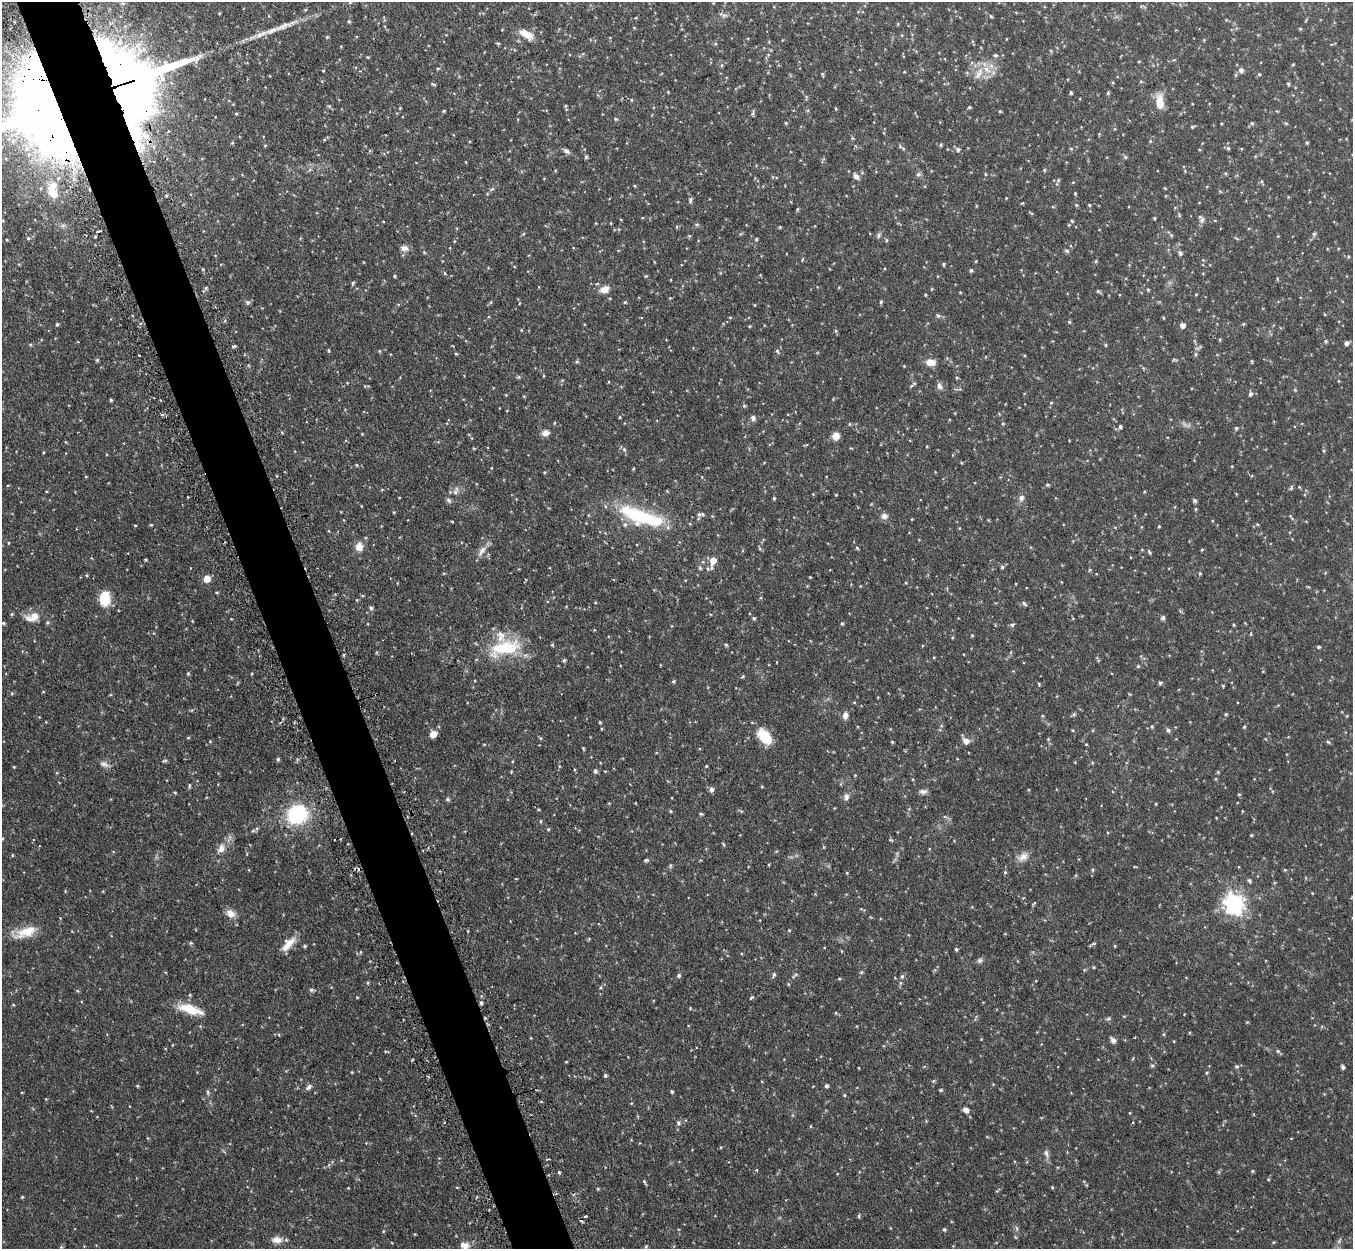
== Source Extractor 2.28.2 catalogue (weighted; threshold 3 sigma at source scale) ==
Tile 11 of 4 x 4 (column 3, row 3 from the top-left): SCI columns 2744-4094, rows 1422-2668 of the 5485 x 5464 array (HDU 1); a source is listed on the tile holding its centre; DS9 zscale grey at full resolution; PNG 1355 x 1251 px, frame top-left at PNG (2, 2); no overlay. Shown black and unused: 5% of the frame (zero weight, under 2 of 3 exposures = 4% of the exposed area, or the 3 px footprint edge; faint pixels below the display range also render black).
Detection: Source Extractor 2.28.2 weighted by HDU 2 'WHT'; one run over the whole footprint, this tile lists its part. Background 0.0971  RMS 0.0069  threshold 0.0311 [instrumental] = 3 sigma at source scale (4.5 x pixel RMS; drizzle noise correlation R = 1.50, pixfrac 1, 0.05/0.05 arcsec/px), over >= 5 px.
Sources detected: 369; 1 too faint to see at this stretch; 2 inside a brighter object's white glare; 4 cosmic-ray / hot-pixel residue — not listed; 10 inside a brighter listed object's ellipse — not listed separately; the other 352 listed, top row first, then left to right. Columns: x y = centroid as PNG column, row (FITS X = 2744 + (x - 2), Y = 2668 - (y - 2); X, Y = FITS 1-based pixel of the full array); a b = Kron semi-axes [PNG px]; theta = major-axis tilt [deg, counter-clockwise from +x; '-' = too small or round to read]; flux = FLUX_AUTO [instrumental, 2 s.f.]
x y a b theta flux
220 13 4 3 - 0.55
991 16 5 4 - 0.69
349 21 5 4 - 0.85
282 26 41 7 20 12
526 34 18 9 -31 8.6
327 37 4 4 - 0.73
498 44 4 4 - 0.76
1051 51 6 3 -72 0.64
995 55 5 5 - 1
368 57 4 3 - 0.63
1139 61 4 3 - 0.53
1293 64 5 3 - 0.57
991 66 8 6 -45 2.9
438 68 5 3 - 0.61
1241 70 7 6 - 2.3
323 71 4 2 - 0.48
904 72 4 3 - 0.46
822 74 5 4 - 0.71
979 74 20 8 62 7.5
1259 74 4 4 - 0.71
1141 81 5 4 - 0.7
433 84 7 3 -20 0.74
1288 84 5 4 - 0.77
668 92 4 2 - 0.53
123 93 102 60 -79 620
1071 93 4 3 - 1.1
1108 93 4 4 - 0.84
631 100 5 3 - 0.59
1160 102 21 9 -88 9.1
329 106 6 4 -19 0.9
565 106 5 4 - 0.81
969 107 4 4 - 0.78
400 108 3 3 - 0.48
836 109 4 3 - 0.56
444 111 4 3 - 0.7
1000 111 4 4 - 0.73
39 112 103 73 -73 770
753 113 8 3 85 0.98
236 114 5 3 - 0.66
215 117 3 2 - 0.75
616 119 4 4 - 0.8
786 123 4 4 - 0.76
1221 123 3 2 - 0.51
1252 123 5 4 - 0.85
1192 127 5 4 - 0.86
1099 134 4 4 - 0.55
852 138 6 4 -72 0.77
1150 141 5 4 - 0.67
232 143 5 3 - 0.61
1307 143 4 3 - 0.82
941 145 5 4 - 0.8
902 147 14 4 -35 1.4
1228 148 5 5 - 1.1
958 149 6 5 - 1.8
1071 149 5 3 - 0.64
566 151 9 5 -33 2.1
586 157 5 4 - 1.2
1125 157 6 5 - 1
1044 170 5 4 - 0.83
1185 171 4 3 - 0.52
918 174 7 6 - 1.5
985 174 5 3 - 0.55
856 176 9 6 -45 2.7
1058 180 5 5 - 0.82
635 186 4 3 - 0.65
492 189 6 4 33 1
1075 194 4 4 - 0.62
1006 198 3 3 - 0.43
690 200 8 5 -88 1.7
1076 205 4 4 - 0.7
1089 205 4 3 - 0.78
798 209 5 3 - 0.77
1179 215 6 3 -74 0.8
1154 218 3 3 - 0.66
1202 220 9 6 45 1.8
1072 221 4 3 - 0.73
611 223 4 2 - 0.46
697 225 6 4 1 0.96
676 227 5 3 - 0.59
780 227 4 3 - 0.68
98 231 6 3 16 2.7
1314 234 5 5 - 1.1
878 235 8 4 81 1.2
1171 235 6 4 -45 0.96
95 237 3 3 - 1.5
28 238 4 4 - 0.76
756 239 4 4 - 0.89
886 240 5 3 - 0.78
404 248 11 8 -4 3.1
1067 251 7 5 -27 1.1
1180 253 6 5 - 1.8
802 259 6 3 71 0.58
1096 261 5 4 - 0.79
943 264 6 3 -89 0.67
203 269 5 3 - 0.69
971 270 4 4 - 1.2
445 273 6 4 -60 0.76
395 276 4 3 - 0.68
353 283 5 4 - 0.85
206 288 5 4 - 1.2
604 289 12 9 21 5.3
1148 290 4 4 - 0.75
1098 291 5 4 - 0.88
960 292 3 3 - 0.5
1196 294 3 3 - 0.53
925 295 4 2 - 0.54
670 298 4 4 - 0.5
248 302 7 6 - 1.4
625 302 5 4 - 0.77
881 302 6 4 69 0.83
938 316 7 5 -38 1.3
730 318 4 3 - 0.53
1069 322 5 4 - 0.75
57 324 5 4 - 0.93
1243 324 4 3 - 0.6
1183 325 5 4 - 3.9
521 330 4 3 - 0.57
836 331 5 4 - 0.93
1220 339 5 3 - 0.64
1326 341 5 4 - 0.94
1346 343 4 4 - 2.4
1105 345 4 3 - 0.75
234 346 4 3 - 1.1
329 350 6 3 -81 0.67
379 351 4 4 - 0.67
777 351 6 4 -60 0.99
456 354 4 3 - 0.65
1195 354 5 4 - 0.96
140 355 3 2 - 1.3
97 360 5 5 - 0.94
1174 360 8 3 -13 0.81
577 361 5 5 - 0.9
1252 361 5 3 - 0.64
930 362 11 7 -3 6.6
518 377 5 5 - 0.86
957 378 5 3 - 0.66
1338 381 4 3 - 0.48
914 383 6 4 2 0.9
939 386 10 6 -70 2.4
1250 394 7 5 67 1.6
506 395 4 3 - 0.48
111 400 3 3 - 0.98
1051 403 4 4 - 0.69
744 406 5 5 - 0.86
162 414 5 3 - 1.1
620 417 5 3 - 0.56
753 418 7 6 - 2.1
1003 424 4 4 - 0.68
1120 426 5 4 - 1.3
1236 428 5 4 - 0.96
282 433 5 3 - 0.62
545 433 10 7 19 3.4
362 434 3 3 - 0.49
836 436 6 6 - 8.2
927 446 4 3 - 0.54
624 450 6 5 - 1.3
356 465 4 3 - 0.62
1232 466 4 3 - 0.48
491 468 4 3 - 0.43
702 477 5 3 - 0.52
8 485 4 3 - 0.52
1047 485 5 4 - 0.96
1291 488 7 4 46 0.94
382 490 5 3 - 0.56
456 491 12 6 66 3
1144 491 3 3 - 0.59
813 494 4 4 - 0.49
836 495 3 2 - 0.68
188 497 3 2 - 0.55
399 497 3 2 - 0.43
774 498 4 3 - 0.88
1021 498 9 7 68 2.5
449 500 8 5 -40 1.6
1194 501 5 4 - 1.4
1195 509 5 3 - 0.68
394 512 3 3 - 0.59
701 514 10 5 -4 1.9
640 516 55 16 -19 55
884 516 9 8 - 3
1291 517 10 3 -55 1
912 519 4 2 - 0.43
452 521 4 2 - 0.55
135 525 3 3 - 0.6
151 525 4 4 - 0.64
1159 526 3 3 - 0.61
329 531 4 3 - 0.5
359 546 11 9 83 5.9
857 548 4 4 - 1.1
1202 550 5 3 - 0.58
482 551 17 7 58 4.6
1150 552 6 4 -63 0.95
145 560 3 3 - 0.68
713 561 10 6 78 9.2
1002 567 5 4 - 1.1
700 568 5 5 - 0.95
1089 570 5 3 - 0.7
1200 573 4 3 - 0.77
86 575 5 3 - 0.65
810 577 3 2 - 0.52
207 579 5 5 - 11
217 592 4 3 - 0.68
105 599 15 11 89 16
357 600 4 3 - 0.54
1024 604 8 4 -41 1.4
371 608 6 5 - 1.3
12 614 4 3 - 0.8
32 617 19 10 18 7.6
754 618 5 4 - 0.98
1163 618 6 5 - 1.4
192 621 4 3 - 0.5
47 622 6 4 68 0.93
3 623 4 4 - 1
842 623 5 4 - 0.82
1012 625 6 5 - 1.3
1234 625 3 3 - 0.63
972 635 4 3 - 0.57
952 638 4 3 - 0.57
726 645 5 4 - 0.81
1319 647 4 3 - 1
504 648 39 16 14 35
344 655 4 3 - 0.62
934 657 4 3 - 0.5
564 660 5 4 - 0.92
776 662 3 3 - 1.5
1138 666 5 5 - 0.9
188 674 5 4 - 0.85
743 676 5 3 - 0.67
673 681 5 4 - 0.93
1160 683 5 4 - 1.4
1039 684 4 4 - 0.71
1223 686 4 3 - 0.69
12 693 5 4 - 0.73
1074 714 6 5 - 1.1
1226 714 4 3 - 0.74
845 715 8 6 79 3.3
600 722 4 3 - 0.67
1152 727 5 4 - 0.87
1244 727 4 4 - 0.77
1168 730 7 5 -72 1.4
433 734 7 6 - 5.3
764 736 18 10 -49 18
188 738 4 3 - 0.6
1048 739 5 4 - 0.78
210 741 4 4 - 0.57
966 741 8 6 -33 4.2
892 742 4 3 - 0.8
1328 742 6 4 -40 0.94
484 744 5 3 - 0.54
1086 744 3 3 - 1
583 748 4 3 - 0.59
278 759 4 4 - 1.2
165 761 7 3 20 0.86
104 764 13 7 -19 3
706 766 3 3 - 0.75
14 767 4 3 - 0.53
595 771 6 5 - 1.5
511 772 4 3 - 0.51
1218 772 4 3 - 0.6
189 785 6 3 81 0.8
711 789 6 5 - 2.4
923 791 10 6 3 2.4
175 792 4 3 - 0.7
1239 794 5 3 - 0.63
846 797 9 7 62 2.6
447 799 6 5 - 1.3
609 803 4 3 - 0.52
671 811 5 3 - 0.66
297 814 23 20 17 45
701 814 4 4 - 1
945 817 6 4 -19 0.98
540 821 4 3 - 0.68
548 829 4 4 - 0.85
1251 835 4 3 - 0.65
891 840 7 4 -18 0.84
723 844 7 3 -60 0.72
39 846 3 2 - 0.44
824 847 5 3 - 0.56
221 849 13 8 61 5.1
12 855 5 3 - 0.58
1023 857 16 10 28 5.3
646 860 7 4 1 1.1
670 865 7 4 71 1
1092 870 5 4 - 0.85
1285 870 5 4 - 0.63
1005 872 4 4 - 0.72
1249 880 6 5 - 1.1
65 891 4 3 - 0.51
1234 904 8 7 - 380
230 913 12 9 -28 5.1
789 930 4 4 - 0.59
25 932 30 11 21 13
1094 943 6 4 16 0.99
288 944 21 9 48 7.6
305 946 4 4 - 0.93
1115 946 4 3 - 0.55
956 949 4 3 - 1.2
361 952 5 3 - 0.55
980 960 8 6 44 1.7
1094 967 5 3 - 0.54
861 972 6 4 44 0.9
774 974 7 4 73 1.3
679 975 5 5 - 1.3
902 976 6 5 - 1.2
839 979 5 3 - 0.62
368 983 5 4 - 0.78
788 984 4 3 - 0.62
311 990 5 5 - 1.4
77 991 5 4 - 0.75
357 997 4 2 - 0.45
751 998 5 3 - 0.68
481 1003 5 4 - 1.4
690 1008 4 3 - 0.6
190 1009 29 9 -16 17
1108 1019 6 4 19 0.99
1164 1034 5 3 - 0.73
1113 1040 8 6 -56 2.2
172 1045 4 3 - 0.47
1278 1051 6 5 - 1.1
1152 1066 6 5 - 1.2
1237 1066 6 5 - 1.2
1343 1067 4 4 - 1.5
352 1072 3 3 - 0.56
1206 1073 5 3 - 0.67
605 1075 5 4 - 1.1
826 1086 4 4 - 1.6
309 1087 10 6 44 1.9
941 1090 5 3 - 0.96
208 1092 7 4 -83 1.1
672 1092 4 4 - 1.1
844 1095 4 4 - 0.67
46 1099 3 3 - 0.48
966 1110 7 6 - 3.3
1132 1122 3 3 - 0.86
678 1123 7 6 - 1.8
366 1143 3 3 - 0.48
1046 1153 12 6 -67 2.4
756 1170 4 4 - 0.72
1252 1171 4 4 - 0.66
559 1172 3 3 - 3.5
1268 1179 4 3 - 0.49
644 1181 4 4 - 0.82
457 1187 4 3 - 0.51
1052 1187 4 3 - 0.67
598 1189 4 4 - 0.62
22 1197 4 3 - 0.66
585 1216 3 2 - 1.3
859 1216 5 4 - 0.94
944 1229 5 4 - 1.1
383 1231 5 3 - 0.57
277 1240 15 9 0 5.1
464 1246 14 12 -29 5.8
646 1246 5 4 - 0.86
Overlapping masked pixels (flux is a lower limit): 2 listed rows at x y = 123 93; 39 112
Isophote crosses this tile's border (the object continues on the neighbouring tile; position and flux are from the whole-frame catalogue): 3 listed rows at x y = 123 93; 39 112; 464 1246
Unlisted compact peaks at least as high as the median listed source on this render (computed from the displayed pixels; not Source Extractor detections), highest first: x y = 137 1086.